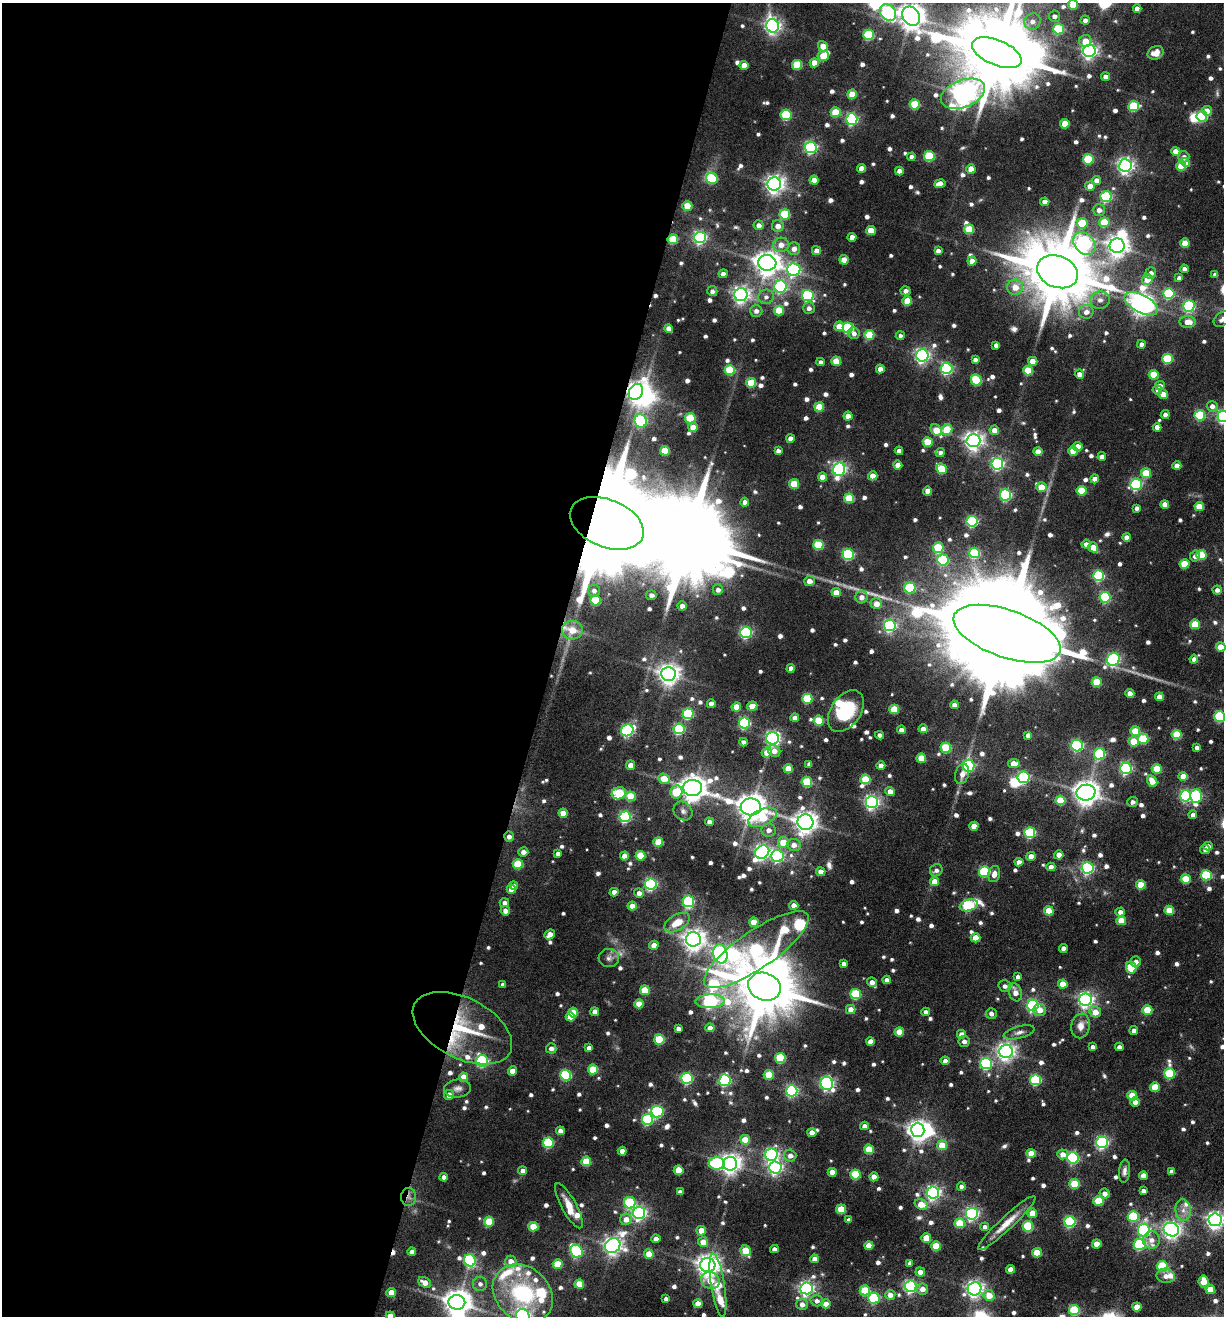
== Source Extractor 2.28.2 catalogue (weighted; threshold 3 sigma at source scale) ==
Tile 5 of 4 x 4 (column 1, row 2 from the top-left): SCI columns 134-1355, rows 2635-3948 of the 5278 x 5266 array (HDU 1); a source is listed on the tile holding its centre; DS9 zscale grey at full resolution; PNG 1226 x 1318 px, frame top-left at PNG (2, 3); each listed source drawn as its Kron ellipse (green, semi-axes under 4 px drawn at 4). Shown black and unused: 45% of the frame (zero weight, under 5 of 9 exposures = <1% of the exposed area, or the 3 px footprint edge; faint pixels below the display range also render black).
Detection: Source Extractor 2.28.2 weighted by HDU 2 'WHT'; one run over the whole footprint, this tile lists its part. Background 0.0956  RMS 0.0062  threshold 0.0254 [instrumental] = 3 sigma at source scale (4.09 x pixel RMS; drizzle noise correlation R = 1.36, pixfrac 0.8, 0.05/0.05 arcsec/px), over >= 5 px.
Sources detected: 914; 6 too faint to see at this stretch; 11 inside a brighter object's white glare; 2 cosmic-ray / hot-pixel residue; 1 long thin detection or spike segment (spike, bleed or trail) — neither listed nor drawn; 22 inside a brighter listed object's ellipse — not listed separately; of the other 872, all 500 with FLUX_AUTO >= 2.51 (the completeness limit of this list) listed and drawn (372 fainter detections not listed), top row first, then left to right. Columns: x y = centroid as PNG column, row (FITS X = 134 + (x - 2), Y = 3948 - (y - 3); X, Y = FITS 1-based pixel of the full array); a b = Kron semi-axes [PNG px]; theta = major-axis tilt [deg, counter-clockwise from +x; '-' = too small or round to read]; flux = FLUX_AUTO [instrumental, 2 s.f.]
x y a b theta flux
1073 5 5 5 - 14
1137 8 4 4 - 3.8
888 13 9 7 -43 100
911 16 10 8 -57 710
1054 16 5 5 - 3.1
1085 20 4 4 - 3
1032 22 8 8 - 4.3
773 26 7 6 - 240
1059 29 5 5 - 39
869 35 5 5 - 40
1085 41 6 6 - 8
823 46 5 4 - 8
1089 51 6 6 - 220
997 53 26 12 -23 8700
1156 53 8 6 26 4.7
823 56 5 5 - 15
814 63 5 4 - 8.9
744 65 4 4 - 8.5
797 65 5 5 - 28
1106 77 4 4 - 4.5
852 94 5 5 - 15
963 94 23 13 22 510
915 104 5 5 - 28
1134 106 5 5 - 35
1207 111 5 5 - 6.8
836 112 5 5 - 22
786 115 5 5 - 46
1202 116 5 5 - 39
852 119 6 5 - 92
1065 124 5 4 - 13
811 147 6 5 - 120
1176 151 4 4 - 7
929 156 5 5 - 36
911 157 4 4 - 2.8
1184 157 5 5 - 2.8
1088 159 5 5 - 29
1185 162 5 4 - 9.5
1125 165 6 6 - 230
1181 166 5 5 - 16
862 168 4 4 - 6.7
971 169 4 4 - 8.3
899 171 4 4 - 4.7
712 178 6 5 - 39
814 180 4 4 - 9.3
1096 180 4 4 - 5.1
940 183 5 4 - 5.2
774 184 7 6 - 330
1090 186 5 4 - 5.8
1106 197 6 5 - 65
1045 202 4 4 - 5.1
687 206 5 5 - 16
1099 210 6 6 - 3.9
785 214 5 5 - 29
1104 222 5 5 - 20
1082 223 5 5 - 21
759 225 5 5 - 3.5
778 226 6 6 - 4.9
969 229 5 5 - 19
871 231 4 4 - 12
700 237 6 6 - 130
852 237 4 4 - 5.5
673 239 5 5 - 25
1185 243 4 4 - 11
1084 244 13 9 -47 140
781 245 8 7 - 5.3
1117 246 7 7 - 440
794 249 6 6 - 4
816 251 4 4 - 4.3
938 251 4 4 - 2.8
844 260 4 4 - 8.8
972 261 4 4 - 7.3
767 263 9 8 - 630
1184 269 4 4 - 2.7
794 270 6 6 - 110
1057 272 21 15 -22 6400
1151 273 5 5 - 2.7
723 274 4 4 - 3.5
1215 274 4 4 - 2.6
1179 278 4 4 - 3.2
1147 279 5 5 - 7.9
780 287 6 6 - 91
1015 287 8 7 - 8.1
712 291 5 5 - 2.6
905 291 5 4 - 3
1169 293 5 5 - 49
741 295 6 6 - 270
808 295 6 5 - 81
766 297 8 7 - 2.8
1100 300 10 8 3 4
907 301 5 4 - 15
1141 304 18 9 -28 550
1189 306 6 5 - 82
809 308 6 5 - 3
779 310 5 5 - 15
756 311 6 6 - 3.1
1086 312 7 7 - 4.3
1223 319 10 6 36 3.9
1188 322 8 6 -3 5.9
839 326 5 5 - 7.6
669 328 4 4 - 4.9
848 328 5 5 - 56
854 333 6 5 - 2.7
869 335 5 5 - 23
900 336 4 4 - 2.5
1141 344 4 4 - 2.8
996 345 4 4 - 2.8
922 355 6 6 - 180
1167 359 5 5 - 33
975 360 4 4 - 2.7
836 361 5 4 - 15
1033 361 4 4 - 9
820 362 4 4 - 2.8
946 368 6 5 - 87
880 369 4 4 - 5.1
730 370 5 5 - 32
1028 370 5 5 - 19
1079 374 5 4 - 4.1
1154 375 5 5 - 19
976 380 6 5 - 34
751 383 5 5 - 22
1160 386 5 4 - 3.4
1157 390 5 4 - 2.7
636 392 8 6 57 440
1163 394 5 4 - 8.9
1212 406 5 5 - 3.6
819 407 5 4 - 18
1165 415 4 4 - 2.8
1200 415 5 5 - 42
848 416 4 4 - 6.7
1223 416 6 6 - 120
690 418 5 5 - 29
641 421 7 6 - 93
693 427 5 4 - 8.8
1157 427 4 4 - 4.6
936 430 6 5 - 13
947 430 6 5 - 22
994 430 5 4 - 6.2
790 438 4 4 - 4
973 440 7 6 - 340
928 442 5 5 - 18
1078 446 4 4 - 7.1
665 451 5 4 - 21
778 451 4 4 - 2.5
899 451 4 4 - 3.6
1073 451 5 4 - 15
1038 452 4 4 - 8.7
940 453 4 4 - 2.9
1102 456 4 4 - 3.9
997 464 6 6 - 120
898 465 4 4 - 5.9
1177 466 4 4 - 5
839 469 6 6 - 160
941 469 6 5 - 26
1146 473 5 5 - 20
873 476 4 4 - 6.8
822 477 4 4 - 7.9
1095 479 4 4 - 5.5
794 484 5 5 - 18
1136 484 6 5 - 85
1041 487 5 5 - 12
928 491 4 4 - 6.6
1081 491 5 5 - 24
1006 495 5 5 - 82
849 498 5 5 - 24
745 502 4 4 - 3.7
1165 504 4 4 - 6.9
1199 506 4 4 - 14
1137 508 4 4 - 2.5
972 521 5 5 - 73
607 523 39 23 -22 25000
1127 537 4 4 - 5
1086 544 4 4 - 4.3
818 545 5 5 - 29
1093 547 5 4 - 9
938 548 5 5 - 28
975 553 5 5 - 40
848 554 5 5 - 66
1201 555 5 5 - 27
1195 556 5 5 - 2.5
943 560 5 5 - 46
1184 564 5 4 - 18
1098 576 5 5 - 61
809 581 5 5 - 6
910 588 5 5 - 50
718 590 5 5 - 3.3
1217 590 4 4 - 2.9
594 591 6 6 - 3
836 592 4 4 - 6
651 595 5 5 - 3.4
861 597 6 6 - 4
1105 597 5 5 - 61
595 600 5 5 - 29
876 604 6 5 - 6.8
682 606 4 4 - 4.3
1195 624 5 5 - 17
890 625 6 6 - 110
572 630 10 9 - 10
746 632 6 5 - 89
1007 634 56 24 -19 33000
1221 647 5 4 - 10
1113 659 7 6 - 110
1194 659 4 4 - 3.5
791 668 4 4 - 4.7
668 674 7 7 - 430
1097 682 5 5 - 20
1130 694 4 4 - 6.9
1159 697 4 4 - 5.9
807 699 5 5 - 34
711 704 4 4 - 5.1
954 705 4 4 - 4
752 706 5 4 - 9.6
736 707 5 4 - 12
894 709 5 5 - 19
846 711 23 15 55 29
688 714 5 5 - 53
1220 716 5 5 - 51
795 718 4 4 - 4.1
819 721 5 5 - 29
744 723 5 5 - 63
679 729 5 5 - 67
923 729 4 4 - 4.5
627 730 6 5 - 100
901 730 4 4 - 4.3
1135 731 5 5 - 17
1177 734 5 5 - 24
880 735 4 4 - 2.7
1028 735 4 4 - 3.2
772 738 6 6 - 180
1143 739 5 5 - 30
743 742 4 4 - 2.7
1134 742 5 5 - 15
1077 745 6 5 - 90
1197 747 4 4 - 2.7
946 748 5 5 - 31
774 751 6 5 - 5
767 752 5 4 - 7.7
1100 754 6 5 - 55
921 758 5 4 - 13
1014 763 6 4 4 7.6
809 764 4 4 - 2.5
630 765 4 4 - 5.7
881 766 4 4 - 5
969 766 6 6 - 69
1126 768 5 5 - 100
788 769 5 4 - 12
1157 769 5 5 - 18
962 774 10 6 72 4.7
1183 776 5 4 - 9.7
1024 777 6 5 - 72
664 779 6 5 - 12
865 779 5 5 - 26
1152 781 6 5 - 9.3
807 782 5 5 - 34
693 788 9 8 - 660
890 791 4 4 - 5.6
676 792 7 6 - 27
619 793 7 6 - 28
1086 793 9 8 - 650
630 796 5 5 - 21
1186 796 5 5 - 84
1196 796 7 6 - 68
1060 800 5 5 - 18
872 802 6 6 - 180
1132 802 5 5 - 2.9
751 807 10 8 -3 850
683 811 10 8 -47 3
563 813 4 4 - 8.8
1193 815 4 4 - 3.5
625 817 5 5 - 87
762 817 15 8 25 23
709 822 4 4 - 3.5
805 822 8 7 - 500
974 826 4 4 - 9.1
768 830 7 6 - 3.5
1030 833 5 5 - 60
509 837 5 4 - 3.2
658 842 5 4 - 18
783 842 5 5 - 13
794 845 6 6 - 4.7
1208 846 4 4 - 4.3
1205 849 5 4 - 3.1
523 852 5 4 - 4.1
762 852 7 6 - 180
558 853 4 4 - 2.8
1059 855 4 4 - 6.7
624 856 4 4 - 6
640 856 5 5 - 19
777 856 6 6 - 100
1031 856 4 4 - 7
1019 862 4 4 - 4.6
518 864 5 5 - 33
1051 867 4 4 - 4.4
1088 868 6 5 - 110
936 870 6 6 - 2.6
984 871 5 5 - 52
821 872 4 4 - 6
994 874 8 5 76 4.4
1206 875 5 5 - 40
1186 879 5 4 - 19
935 882 4 4 - 9
651 884 6 5 - 110
1141 885 5 4 - 15
514 886 4 4 - 2.8
511 889 4 4 - 4.5
614 892 4 4 - 4.8
639 893 5 4 - 3.8
688 901 6 5 - 66
504 903 5 4 - 3
794 905 4 4 - 4.9
969 905 9 5 17 62
632 906 4 4 - 7.6
1169 910 5 4 - 14
505 911 5 4 - 3.9
1049 911 5 4 - 15
1120 912 4 4 - 3.5
1121 921 5 4 - 13
754 922 4 4 - 12
677 923 14 8 31 11
550 934 5 4 - 6
976 938 5 4 - 9.1
693 939 7 7 - 460
654 945 5 4 - 5.3
1063 948 4 4 - 4.1
756 950 62 19 34 150
720 954 10 7 -78 170
609 958 10 9 - 2.9
1136 962 5 5 - 2.7
844 964 4 4 - 2.7
1131 967 6 5 - 23
1018 977 4 4 - 2.8
887 980 4 4 - 3
872 982 5 5 - 4.2
1063 984 5 4 - 11
503 985 4 4 - 2.6
1005 986 6 6 - 2.6
764 987 17 13 -21 4800
645 990 5 4 - 18
1015 992 9 6 -71 5.2
856 994 5 5 - 40
1086 1000 6 6 - 210
710 1001 14 7 2 140
639 1004 4 4 - 8.4
1033 1005 6 5 - 110
851 1010 5 4 - 6.2
1040 1010 6 6 - 5.7
1147 1010 5 5 - 22
595 1012 4 4 - 5
926 1012 4 4 - 3
1095 1012 6 5 - 8.6
573 1013 5 5 - 15
991 1014 5 5 - 3
570 1017 5 4 - 11
1080 1026 12 9 81 5.6
462 1028 54 30 -27 51
678 1028 4 4 - 3.1
710 1028 4 4 - 4.9
1134 1030 4 4 - 3.3
899 1032 4 4 - 11
1019 1032 16 6 15 3.2
962 1034 5 5 - 5.6
659 1039 5 5 - 33
870 1041 4 4 - 5.3
964 1041 5 5 - 2.6
1093 1047 4 4 - 2.6
1119 1047 4 4 - 3.4
551 1048 5 5 - 3
589 1048 4 4 - 3.4
1006 1051 7 6 - 290
780 1058 5 5 - 36
482 1061 6 5 - 84
945 1061 4 4 - 3
986 1063 6 5 - 84
593 1069 5 5 - 21
512 1071 4 4 - 7.5
1169 1073 5 5 - 42
566 1075 5 5 - 59
769 1075 5 5 - 19
464 1077 4 4 - 9.8
687 1078 5 5 - 64
725 1080 6 5 - 84
1036 1080 5 5 - 52
827 1083 7 6 - 140
1155 1087 5 4 - 16
458 1088 13 9 5 3.5
792 1091 6 5 - 100
449 1095 5 5 - 5.4
1132 1096 5 4 - 16
1135 1102 5 4 - 4.6
657 1112 6 5 - 73
647 1119 5 5 - 61
864 1126 4 4 - 3.6
918 1130 7 6 - 400
560 1131 4 4 - 3.6
812 1132 4 4 - 5.1
745 1140 5 4 - 12
1102 1142 6 5 - 120
548 1143 5 5 - 46
942 1145 5 5 - 14
869 1149 5 5 - 18
622 1151 4 4 - 6.1
1031 1153 5 4 - 11
1063 1154 5 5 - 5
771 1155 6 6 - 140
790 1155 6 6 - 4.1
1073 1158 6 5 - 84
586 1161 5 5 - 21
717 1163 8 6 1 47
730 1164 7 7 - 400
775 1168 6 6 - 160
679 1170 5 4 - 14
523 1171 4 4 - 4.1
1124 1171 11 5 84 2.5
1171 1171 4 4 - 2.6
832 1172 4 4 - 7.4
855 1174 5 5 - 31
1143 1176 4 4 - 6.8
444 1177 4 4 - 3.6
874 1177 4 4 - 6.6
1075 1184 5 5 - 26
961 1186 4 4 - 2.8
1143 1191 4 4 - 2.9
680 1192 4 4 - 3.2
933 1192 6 6 - 190
1104 1194 5 5 - 4
409 1197 9 7 86 2.9
1098 1201 5 5 - 21
630 1203 6 6 - 45
921 1204 7 5 -19 11
569 1206 25 7 -61 9.1
841 1209 5 5 - 17
1183 1210 10 7 -83 4.4
639 1213 6 6 - 180
1032 1213 5 4 - 10
972 1214 6 6 - 130
1133 1216 5 5 - 39
626 1219 6 5 - 5.6
849 1220 4 4 - 3.3
1215 1220 6 6 - 290
489 1221 5 5 - 21
1070 1221 5 5 - 69
960 1223 5 5 - 23
1007 1223 39 6 43 9.7
1028 1226 5 5 - 39
533 1227 5 5 - 18
985 1227 4 4 - 2.8
1171 1229 8 6 -26 260
1144 1230 6 6 - 92
701 1231 5 5 - 8.5
926 1238 5 4 - 14
656 1239 4 4 - 5
1151 1240 9 8 - 4.9
703 1242 5 5 - 8.1
1097 1244 4 4 - 8.9
1140 1244 6 5 - 65
613 1246 8 7 - 310
869 1246 4 4 - 10
936 1246 5 5 - 21
774 1249 4 4 - 3.3
576 1251 7 5 -51 87
746 1251 6 5 - 17
412 1252 4 4 - 4.4
1037 1253 5 4 - 18
649 1254 5 4 - 10
814 1259 4 4 - 4.2
470 1260 6 6 - 76
511 1261 6 5 - 6.1
910 1263 4 4 - 3.1
558 1264 5 5 - 20
708 1265 7 7 - 530
1162 1266 5 5 - 39
1010 1269 4 4 - 6.7
920 1272 5 4 - 4.3
1166 1276 9 7 -11 4
710 1281 9 8 - 11
1203 1281 6 5 - 12
425 1282 7 5 -29 6.3
480 1284 7 7 - 2.8
579 1284 5 4 - 15
718 1285 32 7 -81 30
910 1286 6 6 - 130
806 1288 6 6 - 180
922 1289 6 5 - 4.5
975 1289 7 6 - 260
1210 1289 5 4 - 11
865 1290 5 5 - 26
391 1293 5 4 - 9.7
523 1293 33 26 -40 66
890 1295 5 5 - 4.9
989 1295 5 5 - 10
874 1298 5 5 - 61
666 1299 4 4 - 2.9
817 1301 6 5 - 3
457 1302 8 7 - 770
698 1304 4 4 - 7.5
802 1304 6 5 - 4
826 1304 4 4 - 7
1137 1307 4 4 - 10
1074 1310 5 5 - 37
523 1315 7 6 - 180
390 1316 4 4 - 7.3
Overlapping masked pixels (flux is a lower limit): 6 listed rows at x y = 673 239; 636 392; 607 523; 509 837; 462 1028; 409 1197
Isophote crosses this tile's border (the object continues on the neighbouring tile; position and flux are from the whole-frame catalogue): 11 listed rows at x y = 1073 5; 888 13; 911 16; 997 53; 1223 319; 1223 416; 1221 647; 1220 716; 1215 1220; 523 1315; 390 1316